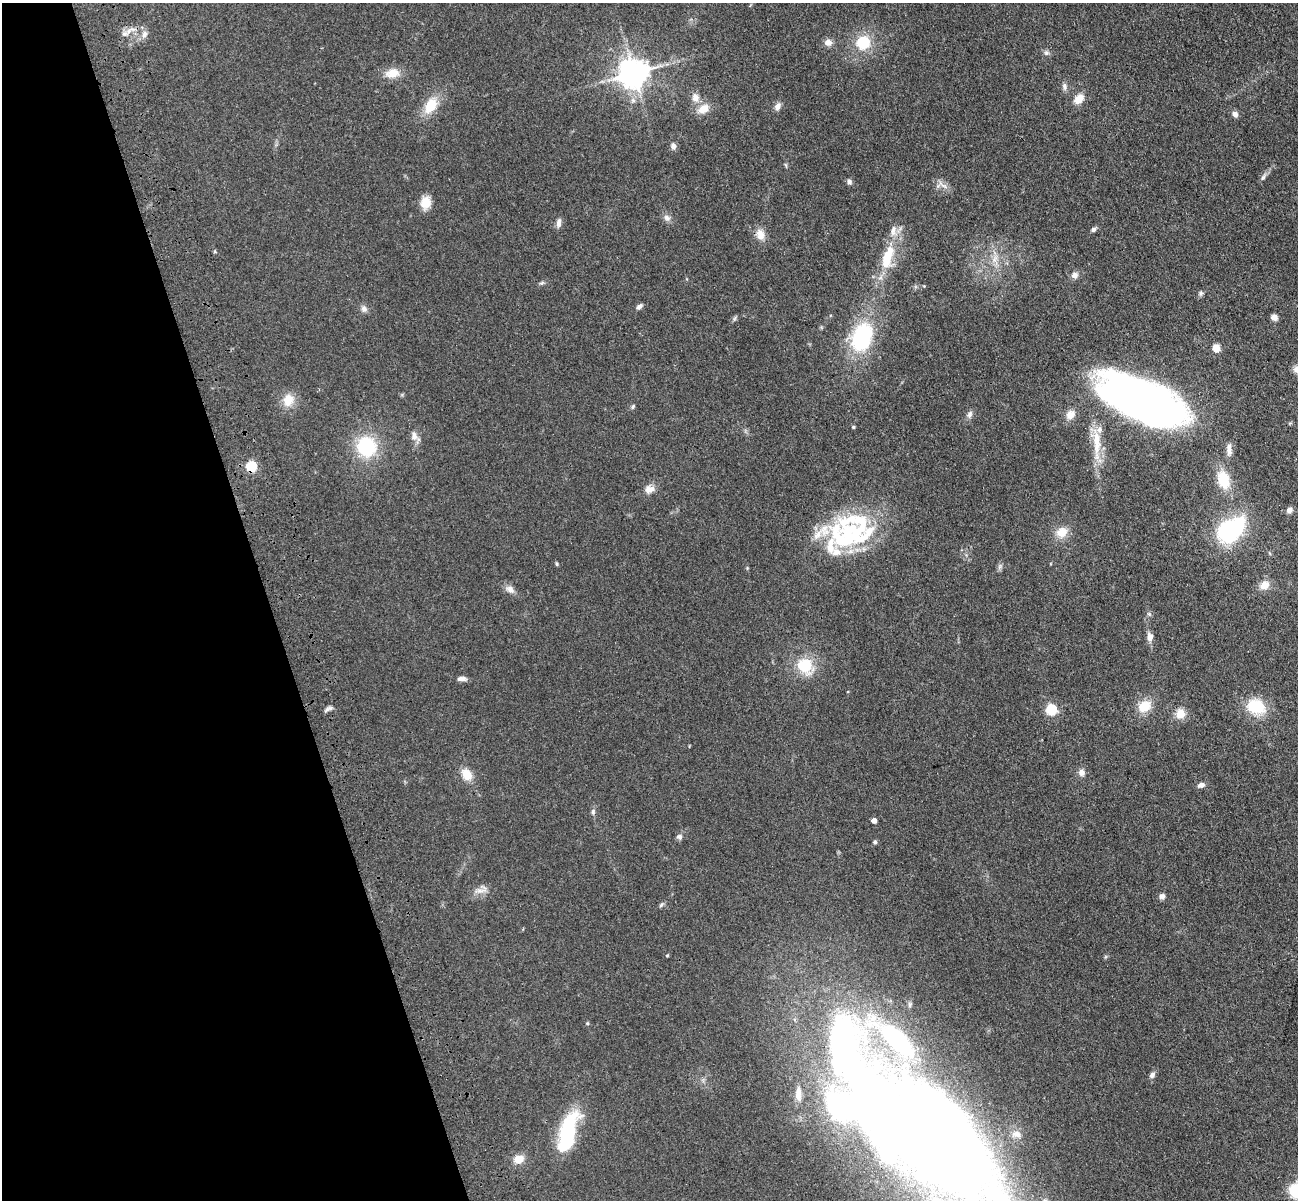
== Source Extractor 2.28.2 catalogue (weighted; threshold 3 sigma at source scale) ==
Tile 5 of 4 x 4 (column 1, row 2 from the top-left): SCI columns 116-1411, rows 2702-3899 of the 5417 x 5283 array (HDU 1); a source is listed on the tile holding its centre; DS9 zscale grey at full resolution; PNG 1300 x 1202 px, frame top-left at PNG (2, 3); no overlay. Shown black and unused: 21% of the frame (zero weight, under 3 of 4 exposures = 6% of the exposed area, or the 3 px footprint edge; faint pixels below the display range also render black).
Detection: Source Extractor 2.28.2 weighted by HDU 2 'WHT'; one run over the whole footprint, this tile lists its part. Background 0.0592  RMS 0.0062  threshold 0.0277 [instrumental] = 3 sigma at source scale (4.5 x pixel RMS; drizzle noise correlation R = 1.50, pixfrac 1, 0.05/0.05 arcsec/px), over >= 5 px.
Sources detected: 99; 5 inside a brighter object's white glare — not listed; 12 inside a brighter listed object's ellipse — not listed separately; the other 82 listed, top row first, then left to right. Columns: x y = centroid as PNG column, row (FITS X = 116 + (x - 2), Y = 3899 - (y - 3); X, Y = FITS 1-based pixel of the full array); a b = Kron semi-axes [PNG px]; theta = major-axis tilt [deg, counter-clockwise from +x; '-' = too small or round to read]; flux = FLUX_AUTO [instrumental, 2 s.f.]
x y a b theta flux
125 34 10 5 0 2.3
144 35 10 7 64 2.8
828 42 8 8 - 3.9
863 42 14 13 - 19
1046 53 7 7 - 1.6
392 73 16 11 7 8.6
634 73 9 8 - 950
1064 86 11 6 -83 2.1
695 97 11 10 - 4.5
1079 99 12 9 44 7
431 105 21 13 61 14
778 106 10 7 57 3
703 109 13 10 36 7.4
1235 114 8 6 -59 2.4
673 146 8 7 - 2.3
786 165 8 3 -76 0.84
1263 177 10 4 58 1.7
849 182 7 6 - 1.6
942 185 19 5 -33 3.4
425 203 15 11 80 8
667 218 11 7 -45 2.6
559 223 12 6 82 2.6
1093 229 7 5 29 1.5
760 234 14 10 -69 5.9
887 258 34 13 72 23
995 259 12 7 54 4.1
1075 275 9 8 - 2.7
542 283 7 5 12 1
924 286 4 4 - 0.5
1201 293 7 5 75 1.3
639 307 8 5 35 1.9
364 309 9 7 -34 2.4
1274 317 7 6 - 3
734 319 8 3 71 0.93
862 337 37 24 70 50
1216 348 5 5 - 22
288 400 14 12 74 9.4
1142 400 84 35 -24 370
633 407 7 4 52 0.98
970 414 11 6 64 2.2
1070 415 12 10 52 5.1
853 427 4 4 - 0.85
414 436 11 9 -65 4
1097 442 40 11 -89 16
366 447 20 19 - 37
1229 449 17 6 -88 3.7
251 467 5 5 - 48
1223 480 21 13 -74 17
650 489 14 10 16 4.6
1289 510 7 6 - 2.6
861 529 49 48 - 65
1235 529 26 12 61 49
1061 532 14 11 30 8.1
557 564 5 4 - 0.82
1000 566 7 4 72 1.3
1264 585 12 9 30 5.7
510 589 14 8 -34 3.6
1149 637 10 7 -84 3.6
805 665 14 12 -50 24
461 679 12 6 0 2.6
1144 706 15 12 33 11
1256 707 22 17 -17 21
328 709 13 4 30 1.8
1051 710 5 5 - 56
1180 714 10 9 - 7.7
1081 772 9 8 - 2.9
467 774 14 11 -54 8.2
1201 785 8 6 14 2.8
593 812 9 6 89 1.6
874 821 4 4 - 4.7
679 837 8 7 - 1.8
875 842 5 5 - 1
481 890 20 11 20 5
1162 896 7 7 - 2.2
661 905 9 4 46 1.1
667 955 5 3 - 0.54
910 1004 7 5 76 1.2
587 1023 5 4 - 0.65
1152 1075 8 6 56 2.1
567 1132 45 16 74 49
932 1136 206 82 -43 1100
519 1159 13 11 18 5.9
Overlapping masked pixels (flux is a lower limit): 1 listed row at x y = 251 467
Isophote crosses this tile's border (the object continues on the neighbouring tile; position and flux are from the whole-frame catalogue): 2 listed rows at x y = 1142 400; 932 1136